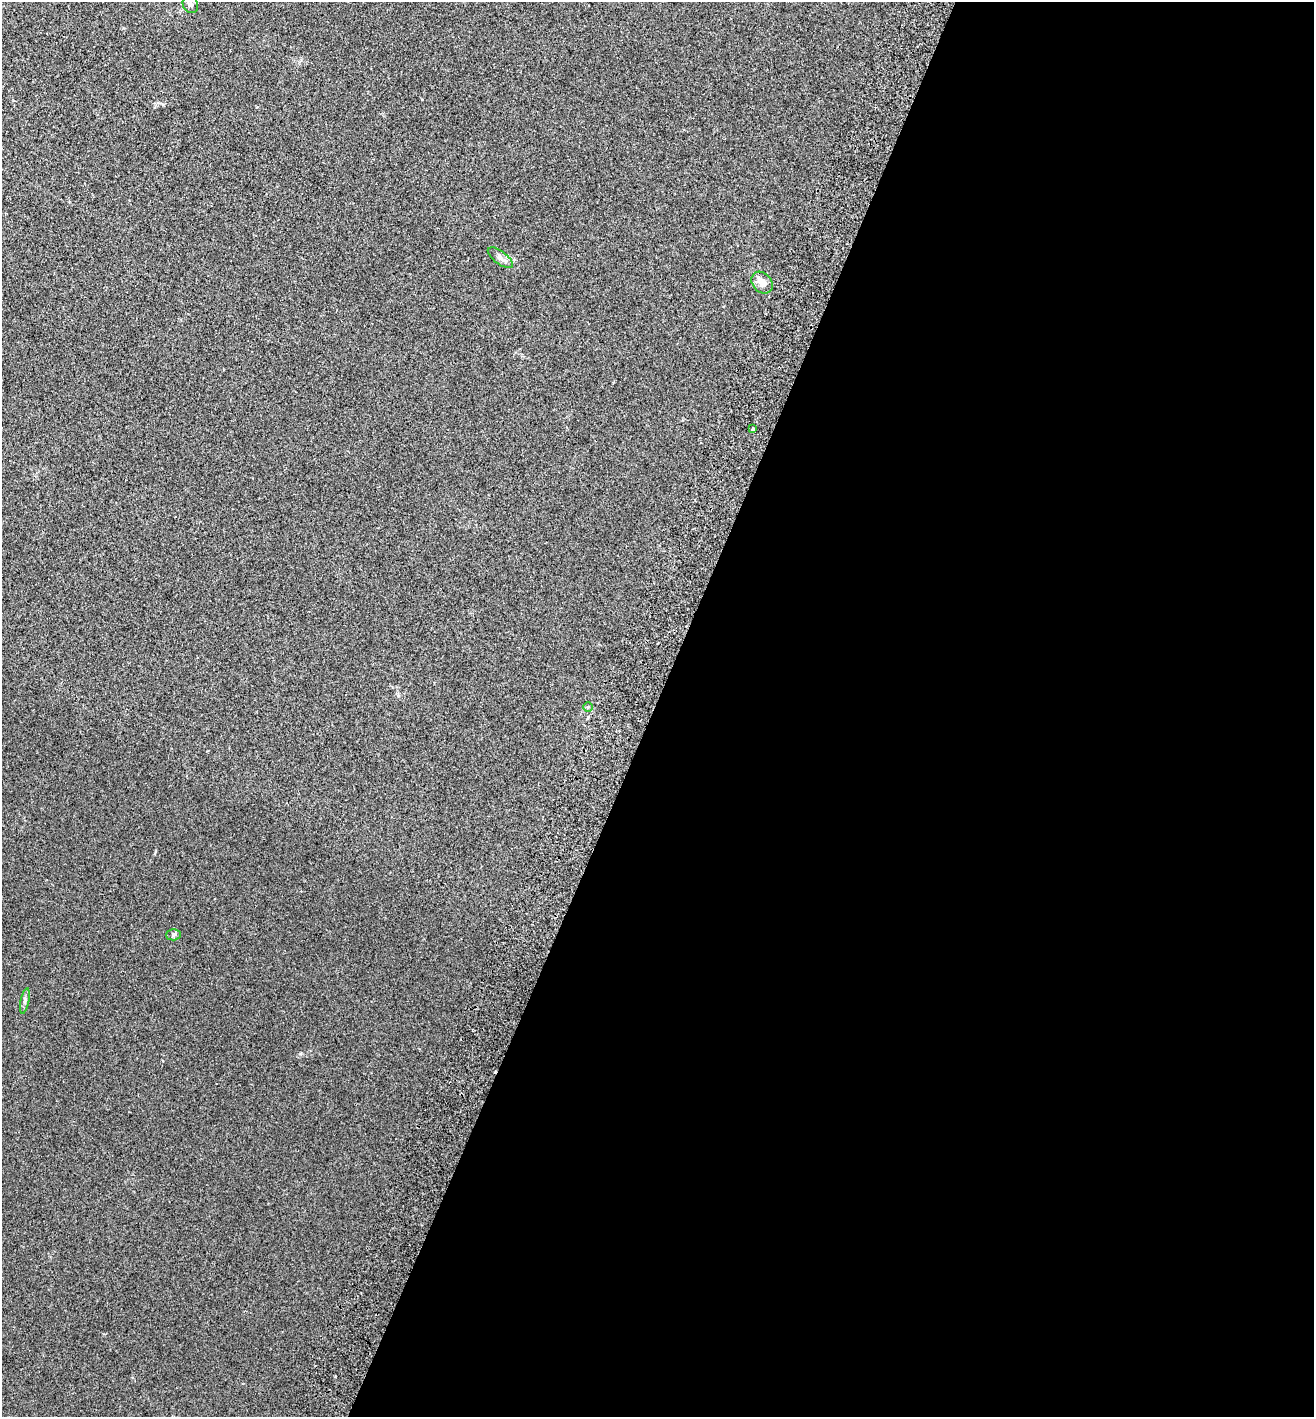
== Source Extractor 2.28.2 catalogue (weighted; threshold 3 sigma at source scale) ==
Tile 12 of 4 x 4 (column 4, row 3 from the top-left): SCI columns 4136-5447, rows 1448-2862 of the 5779 x 5720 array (HDU 1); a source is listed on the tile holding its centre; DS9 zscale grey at full resolution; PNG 1316 x 1419 px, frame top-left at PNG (2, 2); each listed source drawn as its Kron ellipse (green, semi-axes under 4 px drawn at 4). Shown black and unused: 50% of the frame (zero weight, under 2 of 3 exposures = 3% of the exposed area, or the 3 px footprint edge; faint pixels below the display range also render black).
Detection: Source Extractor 2.28.2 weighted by HDU 2 'WHT'; one run over the whole footprint, this tile lists its part. Background 0.0353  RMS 0.007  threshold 0.0317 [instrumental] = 3 sigma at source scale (4.5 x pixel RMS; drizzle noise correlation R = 1.50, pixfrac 1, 0.05/0.05 arcsec/px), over >= 5 px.
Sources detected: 9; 1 cosmic-ray / hot-pixel residue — neither listed nor drawn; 1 inside a brighter listed object's ellipse — not listed separately; the other 7 listed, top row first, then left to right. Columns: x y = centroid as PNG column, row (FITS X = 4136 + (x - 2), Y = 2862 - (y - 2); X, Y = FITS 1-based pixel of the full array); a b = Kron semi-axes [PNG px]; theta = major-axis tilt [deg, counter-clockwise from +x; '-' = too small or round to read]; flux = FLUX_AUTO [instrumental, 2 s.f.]
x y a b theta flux
190 4 9 7 -65 2.3
500 258 15 6 -37 3.7
762 283 12 9 -49 5.9
753 429 3 3 - 2.4
588 707 5 5 - 0.81
173 935 7 5 2 1.4
25 1001 13 4 78 1.8
Isophote crosses this tile's border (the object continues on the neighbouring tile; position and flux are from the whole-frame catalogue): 1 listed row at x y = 190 4